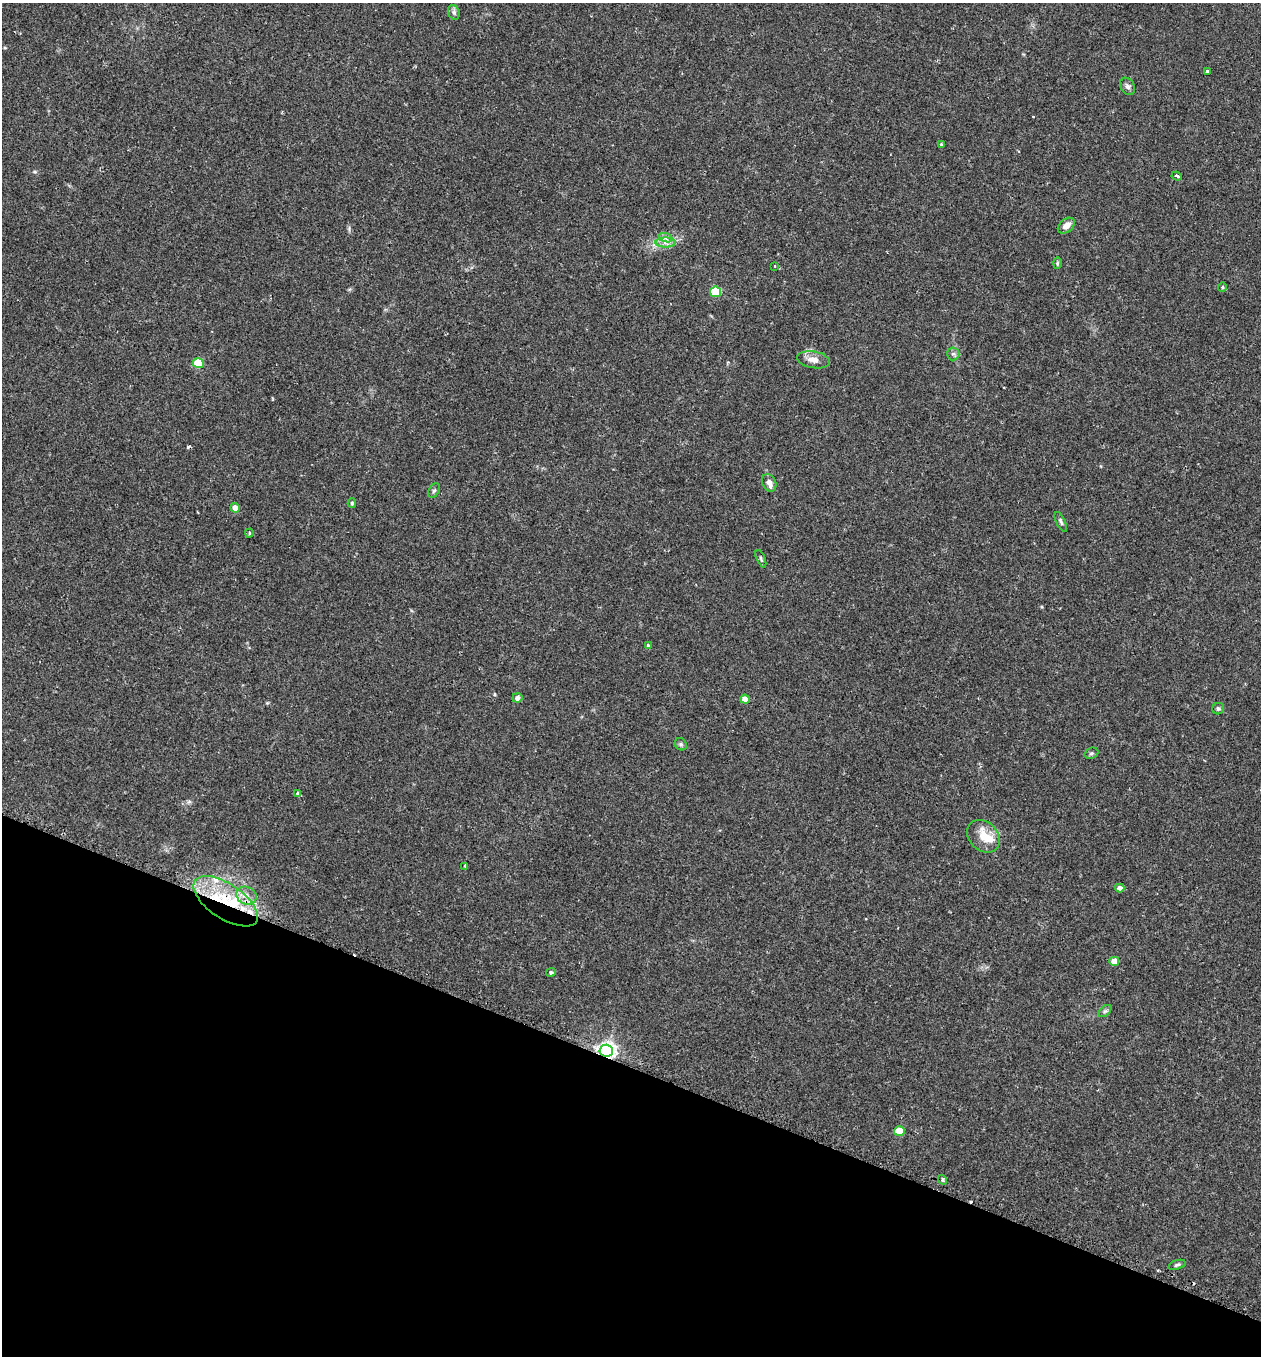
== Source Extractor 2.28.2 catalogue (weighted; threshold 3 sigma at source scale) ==
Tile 15 of 4 x 4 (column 3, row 4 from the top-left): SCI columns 2659-3917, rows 6-1359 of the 5479 x 5487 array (HDU 1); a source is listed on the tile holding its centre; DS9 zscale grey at full resolution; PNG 1263 x 1358 px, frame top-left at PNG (2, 3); each listed source drawn as its Kron ellipse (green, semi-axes under 4 px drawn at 4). Shown black and unused: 21% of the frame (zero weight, under 2 of 3 exposures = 1% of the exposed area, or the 3 px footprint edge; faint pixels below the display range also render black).
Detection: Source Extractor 2.28.2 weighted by HDU 2 'WHT'; one run over the whole footprint, this tile lists its part. Background 0.0303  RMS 0.005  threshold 0.0227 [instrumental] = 3 sigma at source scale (4.5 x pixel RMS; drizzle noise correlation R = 1.50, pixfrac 1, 0.05/0.05 arcsec/px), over >= 5 px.
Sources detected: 48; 4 cosmic-ray / hot-pixel residue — neither listed nor drawn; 3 inside a brighter listed object's ellipse — not listed separately; the other 41 listed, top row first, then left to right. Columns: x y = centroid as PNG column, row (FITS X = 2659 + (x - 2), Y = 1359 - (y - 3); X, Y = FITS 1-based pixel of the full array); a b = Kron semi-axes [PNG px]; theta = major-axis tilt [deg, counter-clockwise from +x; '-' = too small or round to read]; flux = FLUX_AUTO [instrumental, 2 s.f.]
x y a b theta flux
454 12 7 5 -70 1.2
1207 71 4 3 - 2.2
1128 86 9 6 -59 1.7
941 144 4 3 - 0.57
1177 176 5 3 - 4.3
1066 226 9 6 39 3.4
666 238 7 4 -18 1.3
665 242 10 5 0 2.2
1057 263 6 4 89 0.61
775 266 3 2 - 0.45
1222 287 4 4 - 0.59
715 292 5 5 - 26
953 354 6 6 - 1.2
813 360 16 8 -10 4.1
198 363 5 5 - 23
769 483 9 6 -64 3.1
434 491 8 5 61 1
352 503 4 4 - 0.86
235 508 5 4 - 4
1061 522 11 4 -63 1.1
249 533 4 3 - 0.66
761 559 9 3 -67 0.77
648 645 3 3 - 0.68
517 698 5 4 - 2.4
745 699 5 4 - 6.6
1218 709 6 5 - 1
681 744 7 5 -46 0.96
1091 753 7 5 20 0.94
298 793 4 3 - 1.7
983 836 18 14 -44 8.1
465 866 4 3 - 0.53
1120 888 4 4 - 2.8
246 896 10 8 -25 3.9
226 901 37 17 -34 34
1114 961 5 4 - 7.2
551 972 5 4 - 0.84
1105 1011 7 4 44 0.9
606 1051 7 6 - 210
899 1131 5 4 - 11
943 1180 5 4 - 1.2
1177 1265 9 4 18 0.94
Overlapping masked pixels (flux is a lower limit): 2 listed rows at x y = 226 901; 606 1051